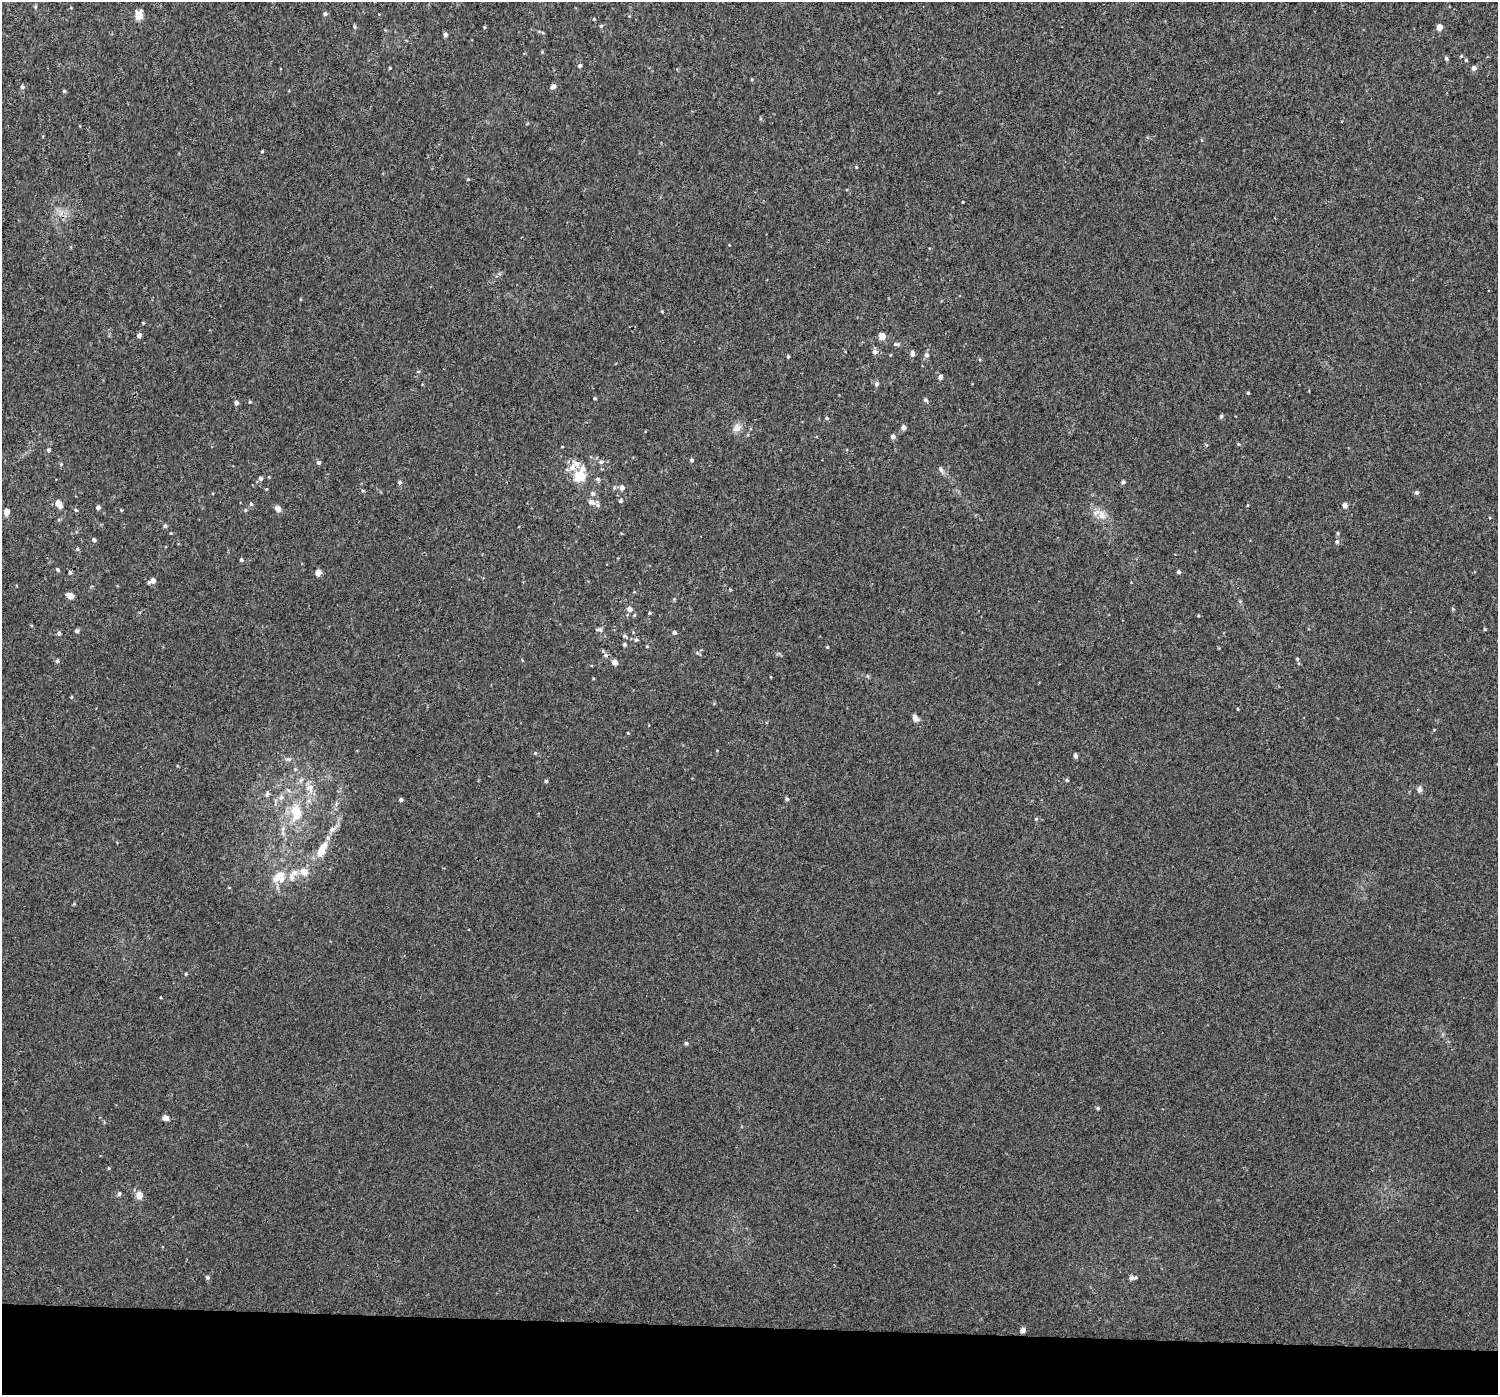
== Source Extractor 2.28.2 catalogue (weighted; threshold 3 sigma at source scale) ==
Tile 8 of 3 x 3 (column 2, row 3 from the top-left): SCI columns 1500-2995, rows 274-1666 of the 4512 x 4831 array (HDU 1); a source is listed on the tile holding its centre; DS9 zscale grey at full resolution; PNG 1500 x 1397 px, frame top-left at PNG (2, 2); no overlay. Shown black and unused: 5% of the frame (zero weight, under 3 of 4 exposures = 4% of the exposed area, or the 3 px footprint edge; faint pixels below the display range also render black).
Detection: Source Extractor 2.28.2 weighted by HDU 2 'WHT'; one run over the whole footprint, this tile lists its part. Background 0.00177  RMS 0.0024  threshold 0.0106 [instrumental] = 3 sigma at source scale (4.5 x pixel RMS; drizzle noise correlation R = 1.50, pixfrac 1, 0.0396/0.0396 arcsec/px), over >= 5 px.
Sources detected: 137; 1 inside a brighter object's white glare — not listed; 5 inside a brighter listed object's ellipse — not listed separately; the other 131 listed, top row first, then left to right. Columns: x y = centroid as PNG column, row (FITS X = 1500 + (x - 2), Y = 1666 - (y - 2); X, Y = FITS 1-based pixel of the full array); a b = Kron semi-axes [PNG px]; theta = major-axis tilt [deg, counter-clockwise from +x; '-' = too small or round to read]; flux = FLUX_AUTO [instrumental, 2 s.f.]
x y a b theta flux
35 6 6 3 82 0.28
325 14 5 4 - 0.55
139 15 5 5 - 5.9
594 19 4 3 - 0.2
601 26 5 4 - 0.26
355 27 6 4 -73 0.32
484 27 5 3 - 0.2
1439 27 4 4 - 2.5
445 34 4 4 - 0.82
1461 56 4 3 - 0.22
1446 58 4 4 - 0.44
1466 60 4 4 - 0.25
580 66 5 5 - 0.45
1474 68 5 5 - 0.93
22 87 5 5 - 0.51
553 87 6 5 - 0.74
64 91 4 4 - 0.29
262 151 3 3 - 0.28
856 167 3 3 - 0.22
468 179 4 4 - 0.23
662 311 4 3 - 0.21
143 323 3 2 - 0.22
139 335 6 5 - 0.62
882 336 5 5 - 2.8
896 344 9 5 -5 0.45
875 352 6 6 - 0.76
912 353 7 4 86 0.78
926 355 6 5 - 0.75
788 356 4 3 - 0.26
418 371 5 3 - 0.22
940 377 7 5 76 0.63
876 384 6 5 - 0.54
1248 393 3 3 - 0.31
595 398 3 3 - 0.32
925 400 5 5 - 0.46
250 402 4 4 - 0.23
236 403 5 4 - 0.73
1221 416 4 4 - 0.42
827 418 5 4 - 0.34
904 427 5 4 - 1.1
737 428 7 6 - 2
893 436 4 4 - 0.96
49 450 5 4 - 0.48
692 460 5 4 - 0.47
319 462 5 4 - 0.55
601 462 8 5 10 0.62
577 463 13 10 -31 1.8
61 464 4 4 - 0.27
941 469 8 5 -63 0.56
579 476 5 5 - 15
260 479 5 5 - 0.6
598 479 6 5 - 0.4
400 482 5 5 - 0.49
1123 482 5 4 - 0.49
622 488 6 6 - 0.79
363 491 6 3 -19 0.24
1417 492 5 4 - 0.5
593 493 6 6 - 0.51
620 501 5 4 - 0.3
592 502 12 7 -29 1.3
58 504 6 5 - 3.1
251 504 5 4 - 0.37
1248 505 5 3 - 0.21
1345 505 5 4 - 1.4
98 507 4 4 - 0.74
278 509 5 5 - 1.7
76 510 5 4 - 0.3
121 510 5 3 - 0.18
6 512 5 4 - 2.1
1101 515 15 9 -68 2
165 526 5 5 - 0.49
1338 533 4 4 - 0.31
94 540 5 4 - 0.53
1337 541 6 5 - 0.47
77 549 5 4 - 0.29
241 560 5 4 - 0.37
58 570 5 4 - 0.33
318 572 4 4 - 2.2
1179 572 4 4 - 0.53
70 573 6 4 -78 0.35
153 580 6 4 37 1.2
70 596 6 4 -24 2.4
629 609 6 5 - 1.2
649 613 4 4 - 0.26
634 615 5 3 - 0.27
1198 616 5 3 - 0.22
1485 629 4 3 - 0.22
600 630 7 5 -45 0.5
77 631 5 4 - 0.49
59 633 5 4 - 0.5
674 633 4 4 - 0.57
624 636 7 5 -21 0.41
636 640 6 5 - 0.46
624 644 4 4 - 0.41
647 646 4 3 - 0.2
827 647 4 4 - 0.2
606 655 7 6 - 0.59
1297 659 4 4 - 0.27
57 661 5 5 - 0.51
614 662 5 5 - 1.3
71 697 5 3 - 0.21
1238 709 4 3 - 0.18
915 718 9 6 -62 1
628 733 3 2 - 0.21
535 753 4 4 - 0.21
1075 756 4 4 - 0.89
288 759 9 5 -13 0.61
301 780 7 4 71 0.48
1067 780 5 4 - 0.31
546 781 4 4 - 0.33
310 788 13 11 -87 2.2
288 790 6 4 -70 0.42
1420 790 6 5 - 0.9
267 794 10 5 71 0.56
281 797 8 6 21 0.76
787 799 5 4 - 0.4
401 800 4 4 - 0.61
295 812 15 12 55 4.9
1036 819 5 4 - 0.29
322 849 23 9 61 4
304 872 13 12 - 2.1
278 876 22 16 -38 4.2
186 974 4 4 - 0.24
686 1043 5 4 - 0.4
1098 1108 5 4 - 0.28
165 1118 5 5 - 1.8
119 1194 5 5 - 0.5
139 1195 5 5 - 2.8
207 1277 5 5 - 0.47
1131 1278 8 6 12 0.66
1023 1330 5 5 - 0.93